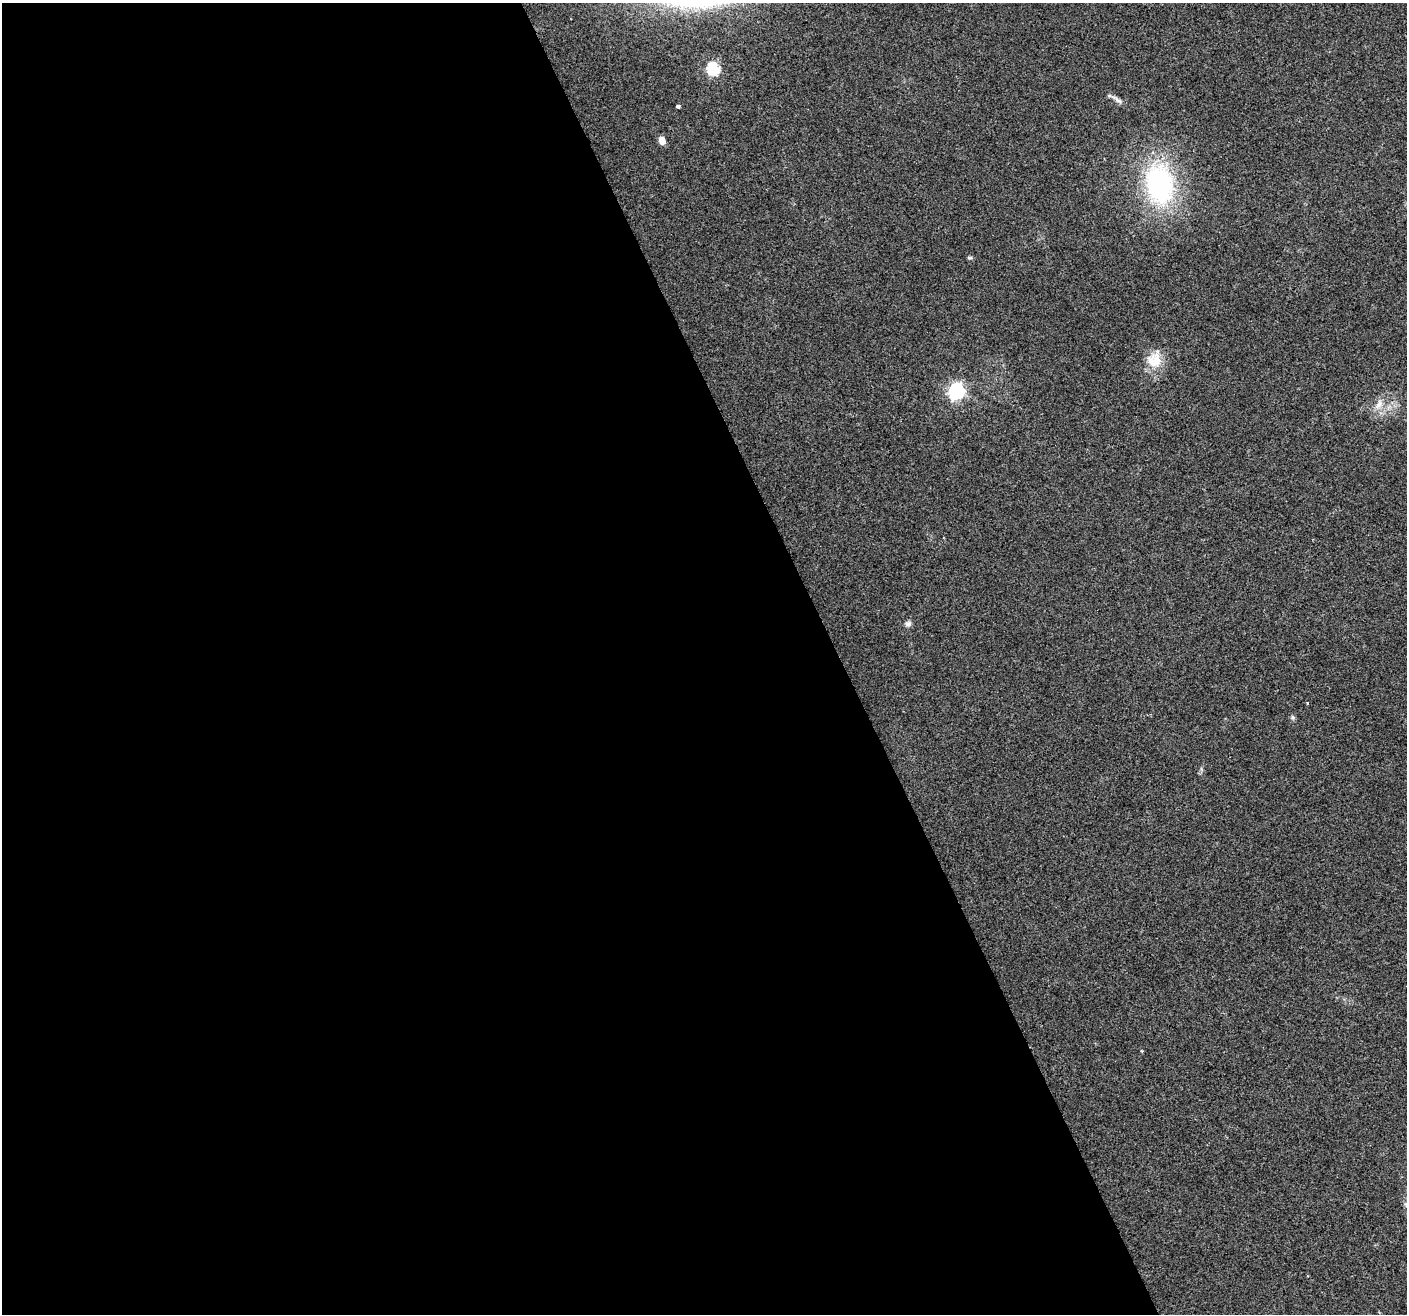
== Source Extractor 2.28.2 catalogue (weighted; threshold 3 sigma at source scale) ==
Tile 9 of 4 x 4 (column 1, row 3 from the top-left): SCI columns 2-1406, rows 1455-2766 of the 5620 x 5476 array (HDU 1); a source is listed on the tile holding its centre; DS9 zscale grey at full resolution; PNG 1409 x 1316 px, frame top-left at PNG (2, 3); no overlay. Shown black and unused: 60% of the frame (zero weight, under 2 of 3 exposures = <1% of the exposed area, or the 3 px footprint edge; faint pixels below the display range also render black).
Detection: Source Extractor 2.28.2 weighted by HDU 2 'WHT'; one run over the whole footprint, this tile lists its part. Background 0.0635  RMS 0.0073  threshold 0.033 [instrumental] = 3 sigma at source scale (4.5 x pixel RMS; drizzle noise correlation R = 1.50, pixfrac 1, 0.0396/0.0396 arcsec/px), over >= 5 px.
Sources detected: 13; all 13 listed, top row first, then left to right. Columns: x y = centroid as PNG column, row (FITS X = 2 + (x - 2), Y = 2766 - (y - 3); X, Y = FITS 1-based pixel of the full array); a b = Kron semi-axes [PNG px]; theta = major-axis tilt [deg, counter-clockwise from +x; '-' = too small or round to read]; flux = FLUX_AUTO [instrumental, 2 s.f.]
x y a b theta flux
713 69 6 6 - 91
1117 100 18 5 -34 3.6
678 106 4 3 - 2.9
662 140 7 6 - 6.4
1159 184 40 27 -80 120
970 258 6 4 1 1
1154 360 20 20 - 16
956 391 7 7 - 210
1379 405 14 9 59 6.3
908 624 8 7 - 2.4
1307 703 4 2 - 0.65
1293 717 7 5 -24 1.3
1142 1051 4 3 - 0.66